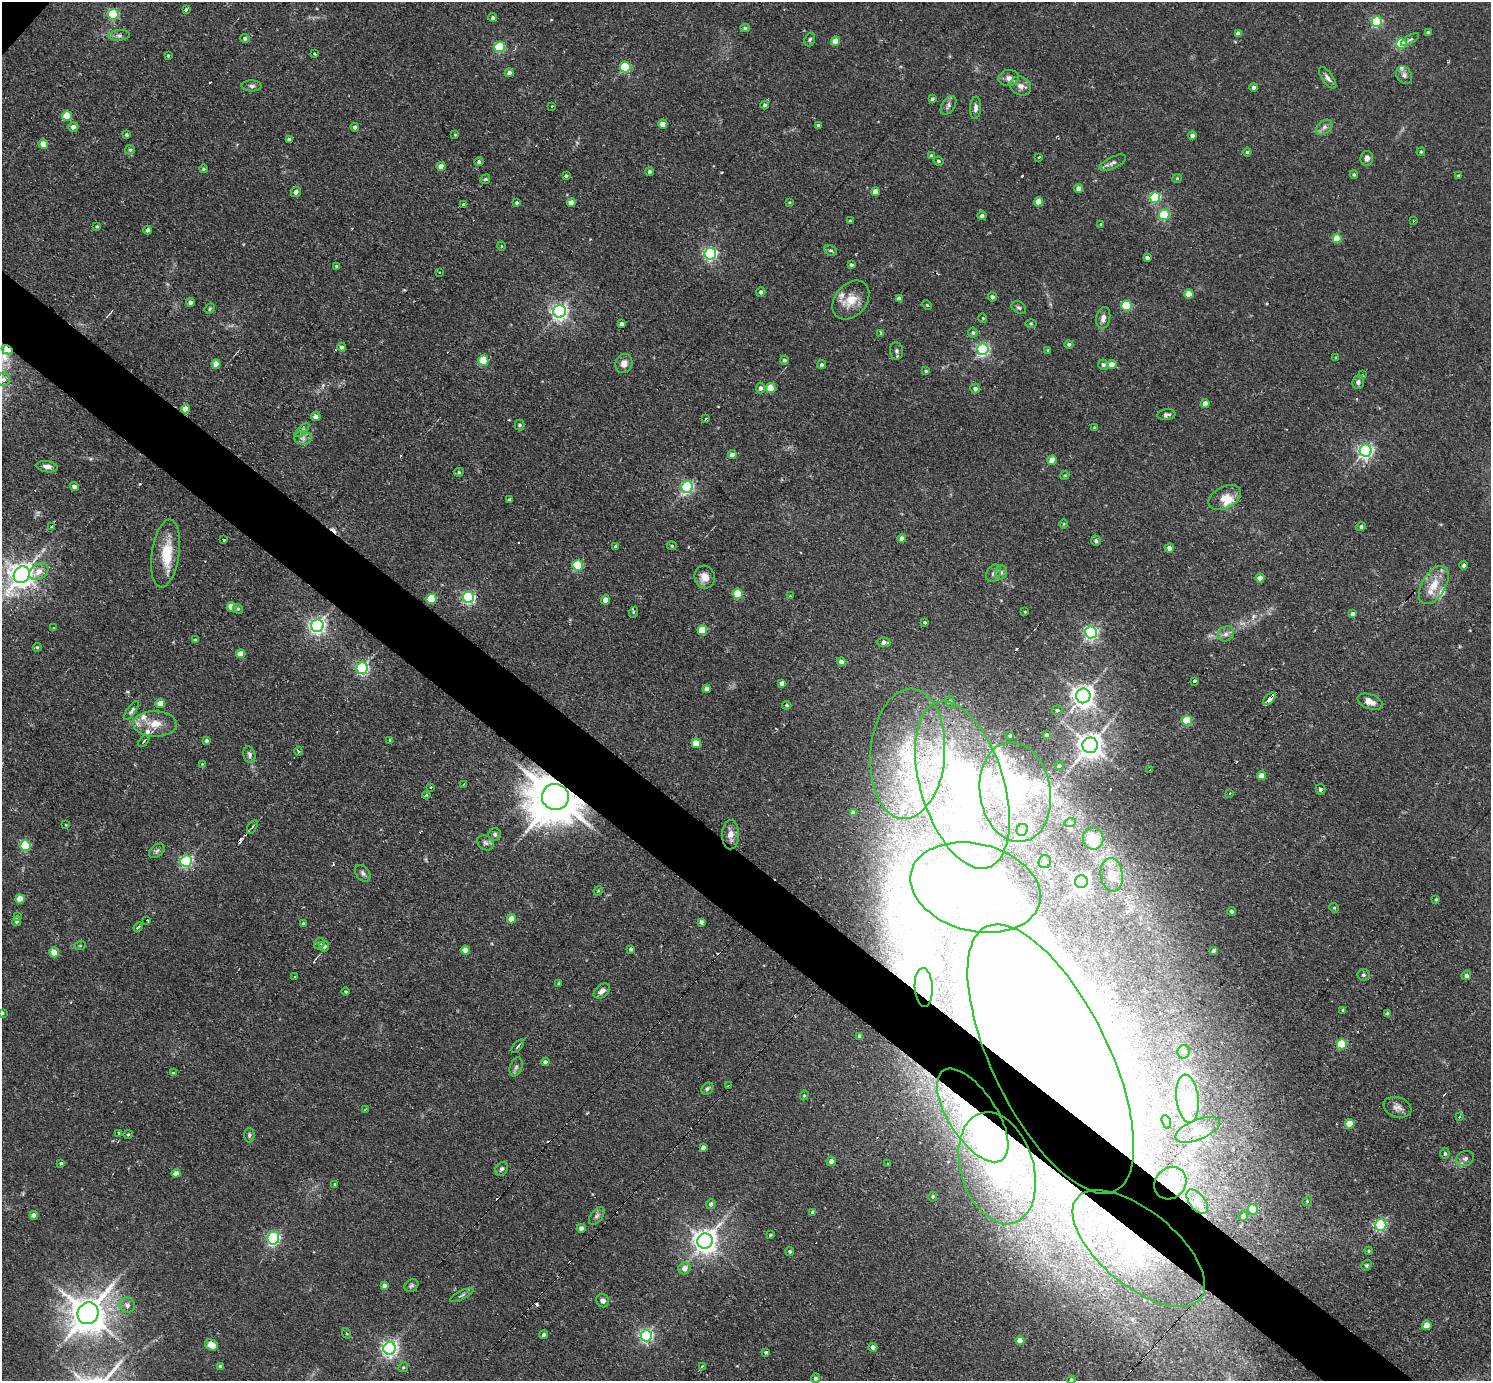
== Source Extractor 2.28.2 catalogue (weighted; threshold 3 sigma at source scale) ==
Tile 6 of 4 x 4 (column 2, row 2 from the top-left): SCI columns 1490-2978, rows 3052-4430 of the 5956 x 5960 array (HDU 1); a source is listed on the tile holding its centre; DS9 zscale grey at full resolution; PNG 1493 x 1383 px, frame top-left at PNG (2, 2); each listed source drawn as its Kron ellipse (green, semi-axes under 4 px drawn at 4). Shown black and unused: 5% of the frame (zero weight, under 2 of 3 exposures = <1% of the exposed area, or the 3 px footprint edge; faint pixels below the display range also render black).
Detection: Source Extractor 2.28.2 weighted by HDU 2 'WHT'; one run over the whole footprint, this tile lists its part. Background 0.0314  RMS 0.0043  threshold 0.0196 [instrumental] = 3 sigma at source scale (4.5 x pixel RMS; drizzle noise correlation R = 1.50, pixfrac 1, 0.05/0.05 arcsec/px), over >= 5 px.
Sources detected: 402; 1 too faint to see at this stretch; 33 inside a brighter object's white glare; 14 cosmic-ray / hot-pixel residue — neither listed nor drawn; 22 inside a brighter listed object's ellipse — not listed separately; the other 332 listed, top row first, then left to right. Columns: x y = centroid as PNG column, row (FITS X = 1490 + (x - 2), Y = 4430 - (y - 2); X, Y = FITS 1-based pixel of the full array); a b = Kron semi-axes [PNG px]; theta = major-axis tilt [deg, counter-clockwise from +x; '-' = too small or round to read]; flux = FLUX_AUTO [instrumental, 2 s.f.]
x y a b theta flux
186 10 3 3 - 11
113 14 5 5 - 35
493 18 4 4 - 0.87
1377 21 5 5 - 43
745 28 5 4 - 0.86
1428 32 3 3 - 0.67
1238 33 4 4 - 1.7
119 35 11 5 4 1.5
245 38 5 4 - 1.1
810 39 7 5 73 0.81
1410 39 10 4 31 0.94
835 41 4 4 - 6.5
1401 43 5 5 - 25
499 47 5 5 - 33
314 54 3 3 - 0.8
168 56 3 3 - 3.1
625 67 5 5 - 30
509 73 4 4 - 1.9
1404 75 9 7 -56 1.6
1009 78 10 8 5 2.3
1328 78 12 5 -54 1.7
252 86 10 5 -1 1.2
1021 86 11 9 -29 2.5
1254 87 4 4 - 1.4
932 99 4 3 - 0.92
765 105 4 4 - 1.1
948 105 10 6 56 1.6
552 106 3 2 - 0.91
976 108 11 5 85 1.7
67 116 5 5 - 14
663 124 4 4 - 4.6
818 125 4 4 - 0.87
73 127 5 5 - 2
355 127 4 4 - 1.2
1324 127 9 6 40 1.6
127 135 3 3 - 0.71
455 135 3 3 - 0.36
1192 136 4 4 - 1.5
289 139 4 3 - 1.3
43 144 5 4 - 5.5
130 150 5 5 - 0.63
1247 152 4 4 - 0.71
1421 152 4 3 - 0.45
931 156 4 4 - 0.89
1039 157 3 2 - 0.69
1367 158 7 6 - 1.7
939 161 5 3 - 0.73
479 162 4 4 - 1
1113 163 14 6 27 1.7
441 166 4 4 - 3.4
203 169 4 4 - 0.54
649 172 4 4 - 0.72
1354 174 4 3 - 0.66
566 176 3 3 - 0.7
1459 176 4 3 - 0.9
1177 178 5 4 - 0.53
485 179 5 4 - 0.65
1078 188 4 4 - 2.5
296 192 5 5 - 1.9
875 192 4 4 - 3.6
1155 197 5 5 - 37
789 202 4 2 - 0.42
1039 202 4 4 - 7.6
517 203 4 4 - 0.66
571 203 4 4 - 3.2
464 205 4 3 - 1.2
1164 215 5 5 - 36
982 216 5 4 - 1.4
850 221 3 3 - 0.47
1413 221 3 2 - 0.91
1101 224 3 3 - 0.48
97 226 3 3 - 0.4
148 230 4 4 - 1.2
1337 238 4 4 - 8.3
501 246 4 3 - 0.31
831 250 6 5 - 0.86
710 254 6 5 - 87
1147 258 4 4 - 1.5
851 265 4 4 - 0.96
337 266 4 3 - 1
440 272 3 2 - 0.95
761 292 5 4 - 1.2
1189 294 4 4 - 6.7
992 297 4 4 - 1.3
899 298 4 4 - 1.4
851 300 22 16 50 7.8
190 302 4 4 - 1.7
927 305 5 3 - 0.45
1126 306 5 5 - 27
1019 308 8 5 -30 1.1
210 309 6 4 50 0.62
560 311 6 6 - 160
983 318 4 4 - 0.48
1103 318 11 7 80 2.4
1031 323 6 4 -1 0.47
622 324 4 4 - 1.3
880 333 4 3 - 0.72
973 333 5 5 - 0.91
1069 344 4 4 - 0.97
342 347 4 4 - 1.2
983 349 6 5 - 75
7 350 6 4 -28 10
1048 350 4 4 - 0.45
897 351 8 6 -82 1.2
1336 358 4 3 - 0.46
483 360 5 5 - 17
784 360 4 4 - 1.1
216 364 4 4 - 5.2
624 364 10 8 73 2.8
1112 364 5 4 - 3.2
822 365 4 4 - 1.1
1103 365 5 5 - 1.1
926 371 4 4 - 0.59
1362 375 4 2 - 0.44
3 379 7 6 - 1.4
1358 382 7 6 - 1.5
761 388 5 4 - 1.5
771 388 5 5 - 8.8
975 388 5 4 - 1.6
1205 404 4 4 - 3.7
185 409 4 4 - 6.3
1166 415 9 5 9 1.2
316 416 5 4 - 1.9
706 419 3 3 - 1.3
520 425 5 5 - 0.92
1094 427 2 2 - 0.29
302 430 9 3 45 0.85
303 438 9 6 -1 1.7
1366 451 6 6 - 130
732 455 4 4 - 2.5
1052 460 5 4 - 5.2
47 467 11 5 -9 2.1
459 472 5 4 - 0.67
1065 475 4 3 - 0.41
74 487 5 4 - 1.6
687 487 6 5 - 76
1225 497 17 11 27 5.1
509 500 4 3 - 1.2
1064 524 4 3 - 0.4
51 526 4 4 - 0.88
1361 527 5 4 - 1
902 538 4 4 - 2.3
224 540 3 3 - 1.1
1096 541 5 4 - 1.2
672 546 4 4 - 0.57
615 547 4 4 - 0.77
1169 548 4 4 - 2
165 553 34 13 82 14
578 565 5 5 - 29
1464 565 4 4 - 1.1
39 572 10 7 34 4.4
1001 572 7 6 - 1.3
994 573 9 7 56 1.6
22 575 9 7 53 450
705 577 11 10 - 5
1260 578 4 4 - 3.6
1434 585 21 12 60 8.4
738 594 5 5 - 16
790 596 4 4 - 0.37
468 597 5 5 - 69
431 599 5 5 - 18
605 600 4 4 - 4.3
231 607 5 4 - 8.8
238 609 5 4 - 0.73
634 612 6 3 69 0.55
1025 612 3 3 - 0.4
1353 614 4 4 - 1.7
925 622 3 3 - 0.64
317 626 6 6 - 160
54 628 3 2 - 0.75
702 630 5 5 - 13
1091 632 6 6 - 110
1226 634 8 7 - 1.8
195 640 3 3 - 2.1
884 642 6 5 - 1.8
37 647 4 3 - 0.5
241 654 4 4 - 5.1
841 662 4 4 - 2.6
362 668 6 5 - 81
1195 681 3 3 - 6.6
782 683 4 4 - 2.1
707 689 4 4 - 3.3
1083 696 7 7 - 340
1269 699 8 3 46 14
950 702 6 4 -87 0.79
1370 702 13 7 -20 3.4
160 703 5 4 - 6.4
787 705 4 4 - 0.72
1057 710 5 5 - 1
131 711 11 3 55 1.1
1187 720 5 5 - 18
155 724 22 12 -1 7.7
1046 735 3 3 - 1.3
1010 736 3 3 - 0.59
206 740 4 4 - 1.1
390 740 3 3 - 0.66
144 741 7 3 50 1
696 743 5 4 - 6.6
1090 745 8 7 - 480
298 751 4 3 - 1.2
908 754 65 37 86 81
249 755 8 6 -78 1.4
202 764 4 3 - 0.32
1059 766 4 4 - 1.1
1150 770 2 2 - 0.46
1261 776 4 4 - 4.3
464 784 3 2 - 0.42
962 785 86 41 -73 140
431 787 3 3 - 0.91
1321 789 5 5 - 1.3
1015 792 50 35 -81 45
1230 793 3 3 - 0.93
426 795 4 3 - 0.54
555 797 13 13 - 2300
853 813 4 4 - 2.5
1070 823 6 4 20 0.74
66 825 4 2 - 0.31
252 827 7 3 59 0.64
1022 830 6 5 - 79
495 834 6 6 - 1.1
731 835 14 8 89 3.9
1093 838 11 10 - 9.2
485 843 9 7 -36 1.4
25 846 5 5 - 30
157 851 9 6 39 1.2
186 861 6 5 - 69
1045 862 6 6 - 2.1
363 873 9 6 -50 1.4
1112 875 17 11 -84 5.6
1081 882 6 6 - 190
975 887 66 43 -14 75
598 891 5 3 - 0.44
20 899 4 4 - 9.4
1436 899 3 2 - 0.46
1334 908 5 4 - 0.55
1232 911 4 4 - 1.1
17 917 4 3 - 0.72
511 919 4 4 - 6.9
147 920 3 3 - 1.2
17 922 5 4 - 0.73
701 922 4 4 - 1.3
303 924 4 4 - 0.99
138 927 5 3 - 1.5
319 943 6 5 - 0.92
80 946 6 3 19 0.48
324 946 5 5 - 1.4
631 949 4 3 - 0.97
465 950 4 4 - 3
1214 950 4 3 - 1.1
54 952 5 5 - 4.6
1364 975 6 5 - 0.87
1466 975 5 4 - 1.6
295 977 3 3 - 0.33
559 983 4 3 - 0.41
924 987 19 9 -87 6
346 991 4 4 - 0.64
602 991 9 6 39 2.1
1343 1010 3 3 - 0.66
2 1013 4 3 - 0.69
1388 1014 4 3 - 1.2
859 1036 3 3 - 0.76
1342 1044 5 5 - 25
518 1046 8 3 48 0.79
1184 1052 7 6 - 1.7
1051 1059 147 58 -64 4500
545 1062 4 4 - 1.6
516 1067 10 6 69 1.2
174 1073 4 3 - 1.1
729 1086 3 3 - 1.4
707 1089 7 5 44 0.97
804 1095 5 4 - 0.57
1188 1099 24 11 -83 9.3
1397 1107 14 10 -19 2.6
365 1109 4 3 - 0.6
973 1115 53 24 -57 41
1459 1117 3 2 - 0.8
1166 1122 7 3 -73 0.86
1350 1124 5 4 - 7.6
1197 1130 24 10 22 4.8
119 1133 3 3 - 1.5
128 1134 4 4 - 0.52
249 1135 7 5 89 0.87
703 1147 4 4 - 1.7
1445 1153 5 4 - 0.65
1465 1159 9 7 24 1.6
831 1161 5 4 - 1.9
61 1163 4 3 - 0.7
888 1163 3 2 - 0.5
997 1168 57 36 -73 79
502 1169 7 5 57 1.2
176 1173 4 4 - 2
1170 1183 17 15 46 14
335 1184 4 3 - 0.42
933 1197 5 4 - 0.67
1307 1201 5 4 - 0.6
1197 1202 14 7 -52 3.7
711 1204 5 4 - 1.6
1253 1209 5 5 - 15
813 1212 4 4 - 1.5
34 1215 4 4 - 2.8
597 1216 10 6 53 1.3
1243 1216 5 4 - 1.8
1381 1225 5 5 - 61
581 1228 4 4 - 1.8
770 1235 4 3 - 0.54
273 1238 6 6 - 70
705 1241 8 7 - 400
1139 1248 80 37 -39 84
790 1251 4 4 - 0.74
1369 1251 4 4 - 0.52
1366 1265 6 5 - 0.68
684 1268 6 6 - 2.8
411 1285 7 6 - 0.92
384 1286 4 4 - 1.6
462 1295 13 3 26 1
603 1301 7 6 - 1.6
127 1305 8 7 - 2.1
88 1313 11 10 - 1100
1427 1325 4 4 - 6.1
346 1333 5 3 - 0.43
544 1335 4 4 - 0.95
646 1336 5 5 - 90
1020 1341 4 4 - 4.7
211 1345 7 5 -27 5
873 1347 4 4 - 2.1
390 1348 6 6 - 150
766 1352 3 3 - 6.8
220 1366 3 3 - 0.67
702 1366 3 3 - 0.69
403 1367 5 4 - 0.61
815 1378 5 4 - 1.4
1071 1380 4 4 - 0.87
Overlapping masked pixels (flux is a lower limit): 10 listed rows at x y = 7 350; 185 409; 1269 699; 555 797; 1051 1059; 729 1086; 973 1115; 997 1168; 1170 1183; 1139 1248
Isophote crosses this tile's border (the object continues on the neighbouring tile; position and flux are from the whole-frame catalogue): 2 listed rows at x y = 2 1013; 1071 1380